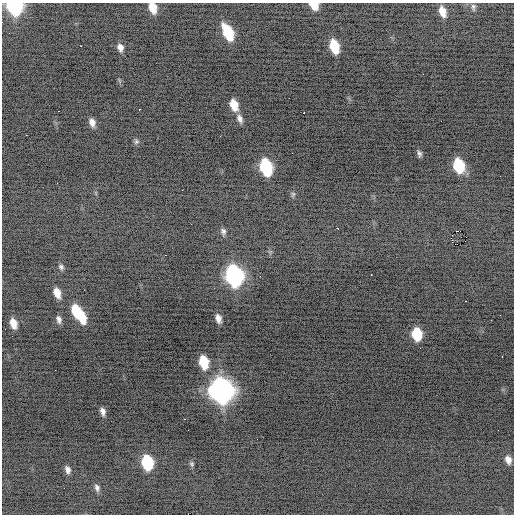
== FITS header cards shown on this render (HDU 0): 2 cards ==
NAXIS1  =                  512 / Axis length
NAXIS2  =                  512 / Axis length

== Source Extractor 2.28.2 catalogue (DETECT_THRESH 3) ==
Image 512 x 512 px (HDU 0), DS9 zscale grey, 1 PNG px = 1 image px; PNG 516 x 516 px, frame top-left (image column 1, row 512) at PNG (2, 3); no overlay
Background -1.8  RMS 1.2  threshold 3.46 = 3 sigma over >= 5 px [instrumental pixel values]
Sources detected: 49; all 49 listed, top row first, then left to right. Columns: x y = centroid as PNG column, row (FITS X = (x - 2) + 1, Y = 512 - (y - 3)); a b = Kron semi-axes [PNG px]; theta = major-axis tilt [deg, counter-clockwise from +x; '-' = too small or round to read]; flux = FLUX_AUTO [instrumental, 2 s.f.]
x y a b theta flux
314 5 8 6 -41 1200
14 6 10 8 -49 13000
473 7 9 5 -84 200
153 8 10 7 -71 1200
442 12 11 6 -71 870
228 33 14 7 -66 3400
334 46 11 7 -73 2300
120 47 9 7 -76 420
234 105 11 7 -72 1200
139 109 2 2 - 340
304 113 2 2 - 83
240 119 11 6 -68 370
92 122 10 7 -74 490
26 135 3 2 - 77
136 142 8 6 46 190
419 154 9 5 -79 220
459 166 11 8 -75 4300
266 167 12 8 -73 7200
182 190 3 2 - 82
293 194 7 6 - 160
337 228 3 2 - 150
223 231 9 7 -72 260
458 231 4 2 - 3200
451 238 4 2 - 170
455 244 3 2 - 100
61 267 7 6 - 210
371 274 3 2 - 430
234 276 13 9 -74 22000
84 290 2 2 - 45
57 293 11 7 -71 810
465 301 3 2 - 580
76 311 11 8 -78 2000
81 317 12 8 -71 1800
59 319 9 5 -76 310
219 319 10 5 -65 480
491 320 3 2 - 75
13 323 10 6 -72 810
417 334 10 8 -80 2900
502 356 2 2 - 41
204 362 11 7 -78 2600
55 370 2 2 - 42
221 391 13 11 -77 56000
103 411 8 5 -75 340
184 419 2 2 - 320
508 460 9 7 -69 500
147 463 11 8 -79 4900
192 464 7 5 -66 140
68 470 9 6 -73 330
97 488 9 6 -73 260
At the frame edge (FLAGS 8, measured only in part): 3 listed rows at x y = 314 5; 14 6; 153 8